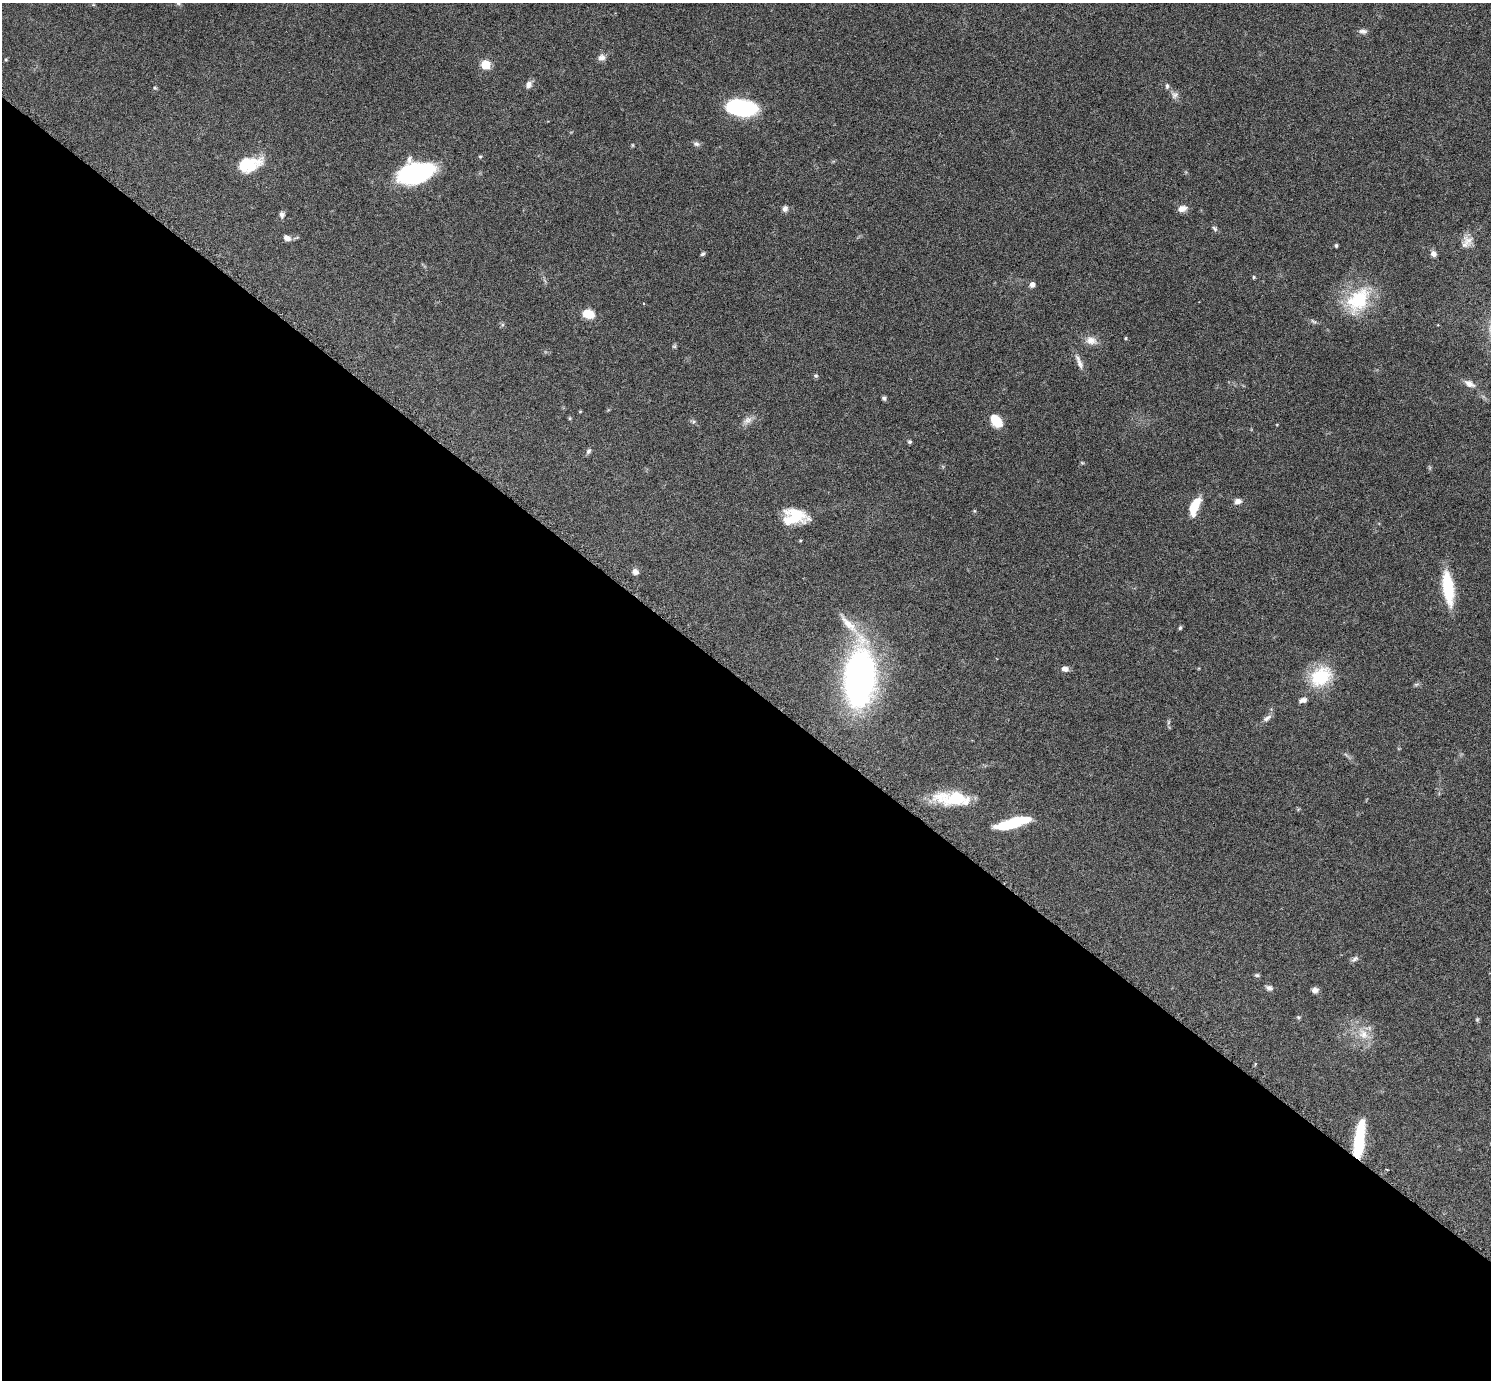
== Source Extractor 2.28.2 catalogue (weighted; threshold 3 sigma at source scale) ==
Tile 14 of 4 x 4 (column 2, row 4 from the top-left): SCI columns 1509-2997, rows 314-1691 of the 5992 x 5996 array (HDU 1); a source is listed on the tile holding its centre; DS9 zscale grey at full resolution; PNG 1493 x 1382 px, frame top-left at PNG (2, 3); no overlay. Shown black and unused: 51% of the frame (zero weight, under 3 of 6 exposures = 2% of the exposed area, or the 3 px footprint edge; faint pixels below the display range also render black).
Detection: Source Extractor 2.28.2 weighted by HDU 2 'WHT'; one run over the whole footprint, this tile lists its part. Background 0.0705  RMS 0.0029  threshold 0.012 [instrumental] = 3 sigma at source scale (4.09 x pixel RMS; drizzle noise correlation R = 1.36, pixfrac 0.8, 0.05/0.05 arcsec/px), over >= 5 px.
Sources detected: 68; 1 inside a brighter object's white glare — not listed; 2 inside a brighter listed object's ellipse — not listed separately; the other 65 listed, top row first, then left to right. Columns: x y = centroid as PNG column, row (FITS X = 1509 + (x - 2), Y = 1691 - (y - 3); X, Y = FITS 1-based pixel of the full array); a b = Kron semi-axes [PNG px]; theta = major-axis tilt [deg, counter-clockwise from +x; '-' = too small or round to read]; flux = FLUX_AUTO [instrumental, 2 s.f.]
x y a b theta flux
178 3 7 6 - 0.49
1363 31 12 6 -4 1
602 57 10 8 22 1.3
485 65 6 5 - 12
529 85 9 7 66 1.4
1167 86 8 5 90 0.56
155 88 5 4 - 0.32
1175 95 10 9 - 1.2
742 108 31 16 -6 22
696 144 10 6 -9 0.79
633 145 6 4 -90 0.25
480 156 5 3 - 0.27
248 164 25 14 15 11
416 173 35 19 15 34
785 208 8 7 - 1
1182 209 11 8 15 1.6
282 214 7 6 - 0.9
1215 228 8 5 -50 0.59
287 238 8 6 -25 1.5
1468 240 18 12 -25 2.5
1336 246 5 4 - 0.41
703 254 6 5 - 0.49
1433 254 7 7 - 1.2
1253 277 4 4 - 0.34
1032 285 5 5 - 1.4
1358 300 39 25 51 16
588 314 10 8 -13 5.4
1313 321 9 4 -35 0.56
1126 338 4 4 - 0.3
1091 340 16 11 -15 2.3
674 346 6 5 - 0.41
1079 362 22 6 -67 1.7
816 376 7 6 - 0.45
1469 384 13 7 -27 1.9
884 398 6 5 - 0.53
570 418 6 4 -90 0.3
747 420 15 8 36 1.7
996 421 13 9 -50 6.2
693 422 6 4 71 0.41
910 442 5 5 - 0.45
588 451 9 6 54 0.63
1082 463 6 4 -2 0.29
1238 501 9 7 13 1.3
1194 506 20 8 67 6.7
795 517 24 15 0 9.8
635 572 8 7 - 1.2
1448 588 37 11 -83 13
1180 628 5 4 - 0.42
1065 669 8 6 -13 1.3
859 676 56 25 -89 110
1321 676 26 19 33 14
1416 684 8 4 9 0.46
1303 700 9 6 13 1.1
1267 718 13 6 31 1.2
1168 722 8 4 81 0.49
957 799 39 19 -1 11
1013 823 31 8 16 16
1355 959 11 6 36 0.81
1257 975 7 4 8 0.43
1269 988 9 7 -23 0.94
1315 990 8 7 - 1
1298 1017 6 4 -13 0.37
1477 1019 7 5 69 0.37
1363 1034 20 13 -50 4.7
1358 1146 30 10 86 12
Overlapping masked pixels (flux is a lower limit): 1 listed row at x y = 1358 1146
Isophote crosses this tile's border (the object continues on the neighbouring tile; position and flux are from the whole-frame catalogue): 1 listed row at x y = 178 3